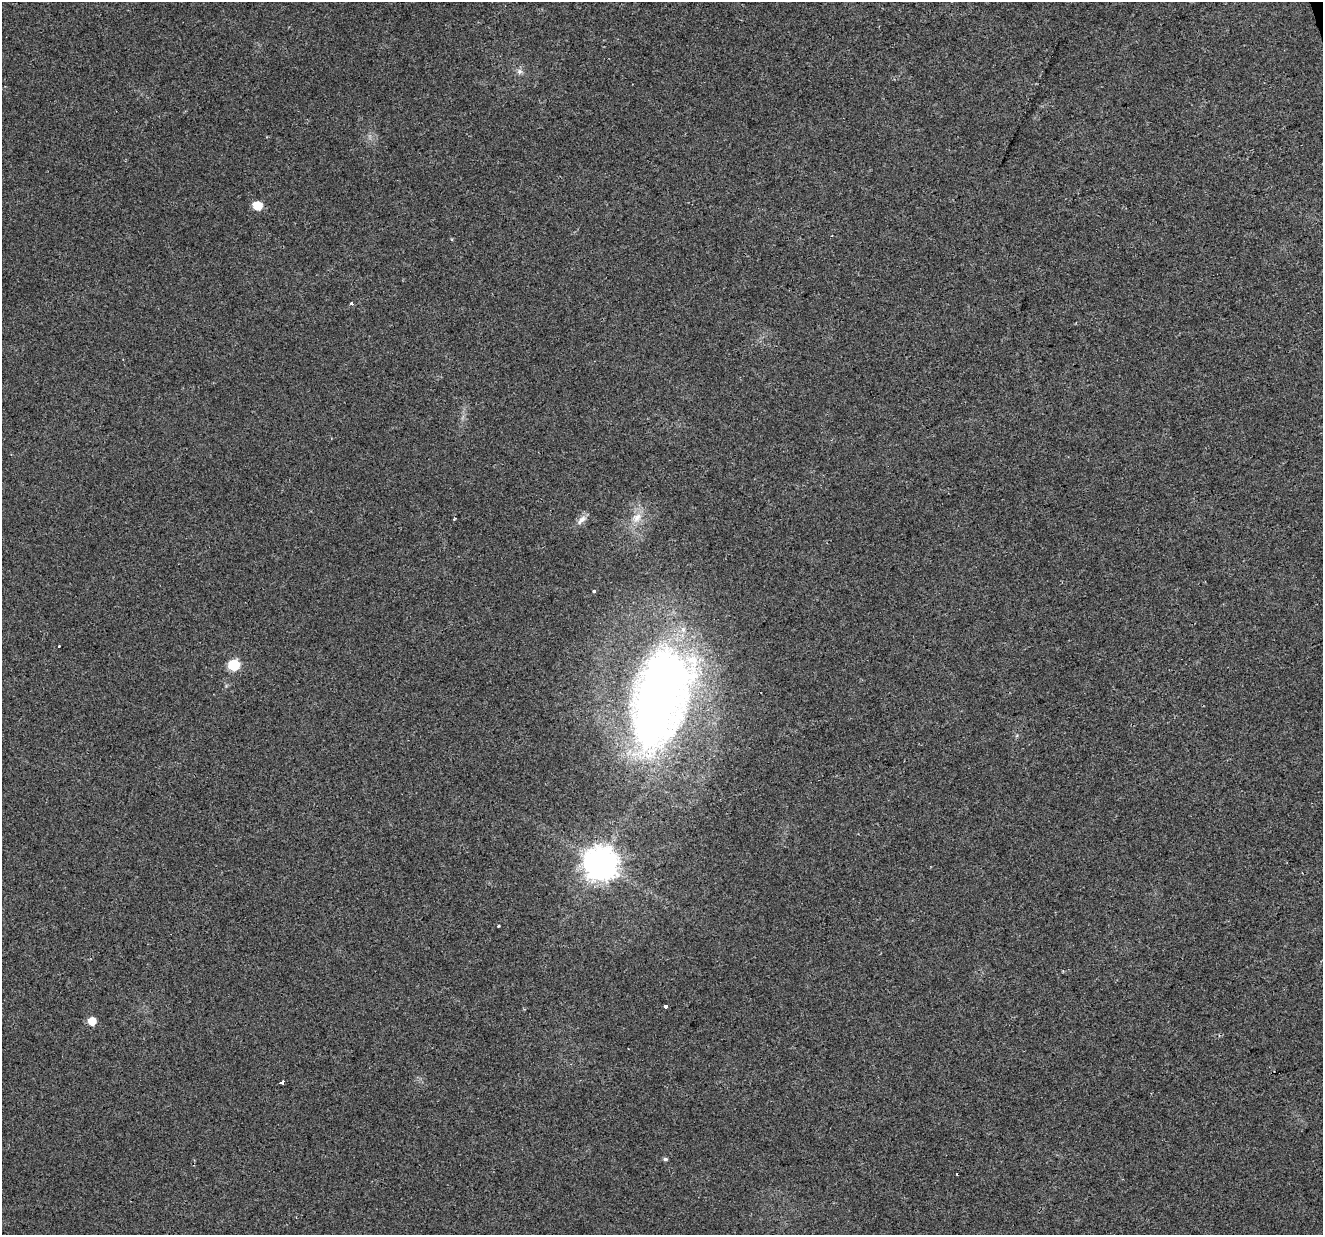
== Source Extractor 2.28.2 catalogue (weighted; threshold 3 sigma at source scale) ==
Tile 10 of 4 x 4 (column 2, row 3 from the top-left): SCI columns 1321-2641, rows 1290-2522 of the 5284 x 5097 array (HDU 1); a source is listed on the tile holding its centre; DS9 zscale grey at full resolution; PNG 1325 x 1237 px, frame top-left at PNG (2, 2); no overlay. Shown black and unused: <1% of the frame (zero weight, under 2 of 3 exposures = <1% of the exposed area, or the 3 px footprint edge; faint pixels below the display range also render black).
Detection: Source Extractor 2.28.2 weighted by HDU 2 'WHT'; one run over the whole footprint, this tile lists its part. Background 0.0261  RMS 0.0056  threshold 0.0253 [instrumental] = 3 sigma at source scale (4.5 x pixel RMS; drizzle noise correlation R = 1.50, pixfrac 1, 0.0396/0.0396 arcsec/px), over >= 5 px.
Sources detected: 17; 2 cosmic-ray / hot-pixel residue — not listed; the other 15 listed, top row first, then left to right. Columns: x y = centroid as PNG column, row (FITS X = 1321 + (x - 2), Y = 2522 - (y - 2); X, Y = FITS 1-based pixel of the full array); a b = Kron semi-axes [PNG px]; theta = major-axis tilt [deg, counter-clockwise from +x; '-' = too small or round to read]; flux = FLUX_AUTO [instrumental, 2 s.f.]
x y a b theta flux
519 72 8 7 - 1.9
257 205 7 6 - 13
351 303 3 3 - 2.1
637 517 15 10 46 6.2
454 519 3 2 - 0.61
581 520 16 7 44 3.5
594 591 3 3 - 2.5
234 665 7 6 - 36
660 697 93 46 74 460
600 863 11 11 - 980
498 926 3 2 - 0.68
666 1006 4 3 - 1.8
92 1021 6 6 - 8.4
283 1083 3 3 - 5.1
665 1159 5 4 - 1.1